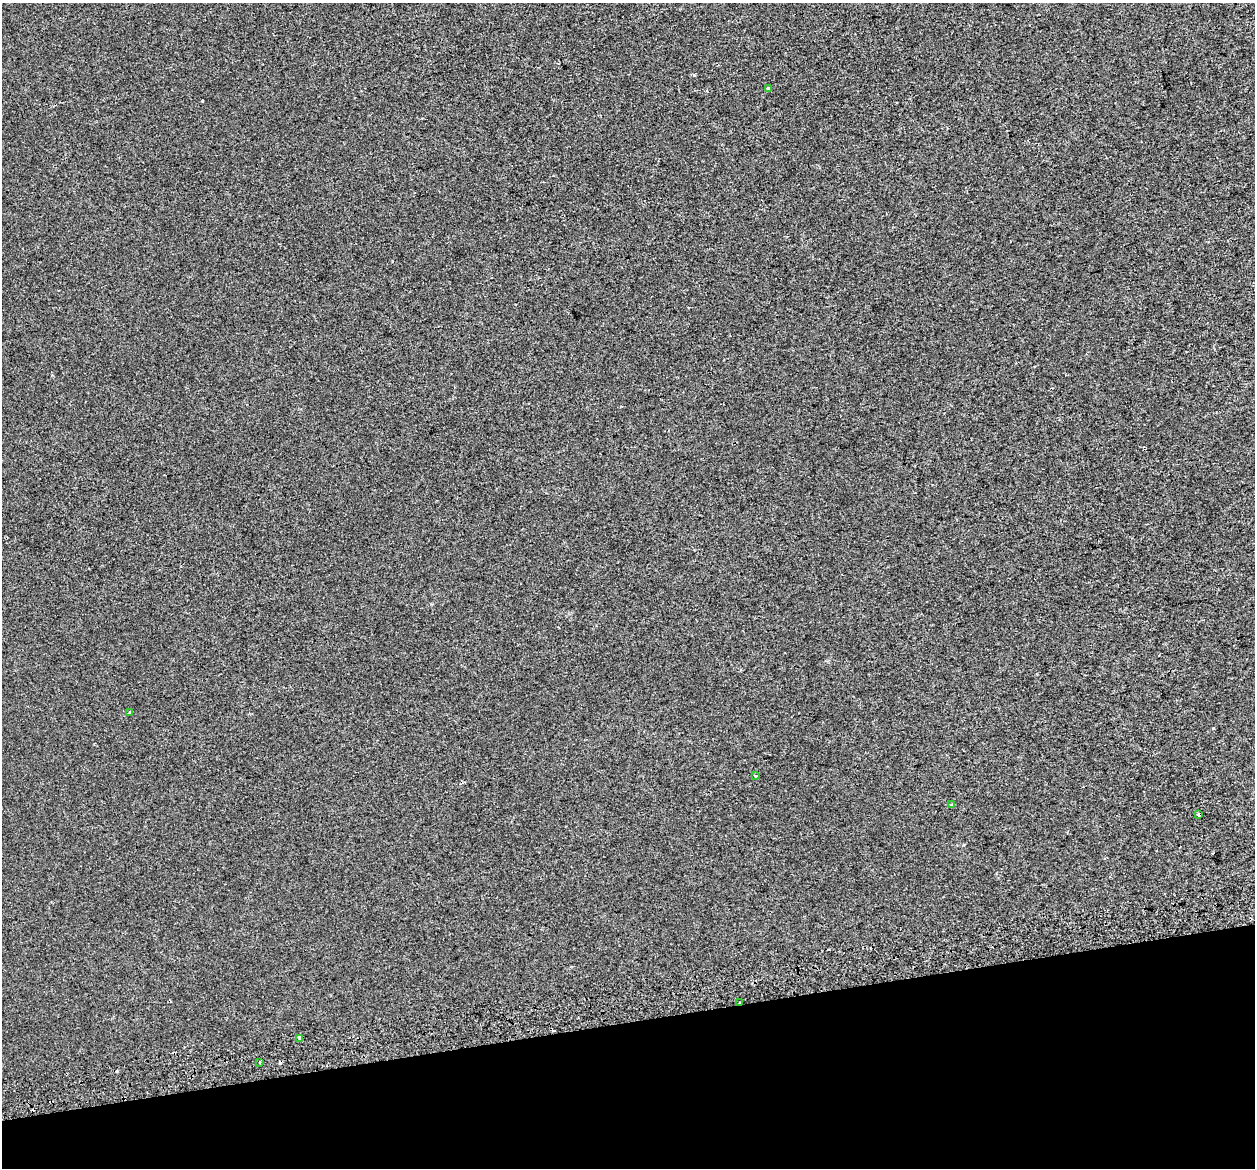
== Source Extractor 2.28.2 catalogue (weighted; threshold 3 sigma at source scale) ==
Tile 14 of 4 x 4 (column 2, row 4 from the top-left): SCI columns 1305-2557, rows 140-1305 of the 5115 x 4897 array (HDU 1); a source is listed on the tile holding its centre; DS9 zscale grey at full resolution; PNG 1257 x 1170 px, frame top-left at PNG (2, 3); each listed source drawn as its Kron ellipse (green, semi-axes under 4 px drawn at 4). Shown black and unused: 13% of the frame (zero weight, under 2 of 3 exposures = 4% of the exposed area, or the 3 px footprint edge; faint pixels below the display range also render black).
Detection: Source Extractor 2.28.2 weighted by HDU 2 'WHT'; one run over the whole footprint, this tile lists its part. Background 8.57e-04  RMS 0.0051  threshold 0.0228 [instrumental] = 3 sigma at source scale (4.5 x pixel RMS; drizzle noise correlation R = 1.50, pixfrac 1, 0.0396/0.0396 arcsec/px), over >= 5 px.
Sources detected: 12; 4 cosmic-ray / hot-pixel residue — neither listed nor drawn; the other 8 listed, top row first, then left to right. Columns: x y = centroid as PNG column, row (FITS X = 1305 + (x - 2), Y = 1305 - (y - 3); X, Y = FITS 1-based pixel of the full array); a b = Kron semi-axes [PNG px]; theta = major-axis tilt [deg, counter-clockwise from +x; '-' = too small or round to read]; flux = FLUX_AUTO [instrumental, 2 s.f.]
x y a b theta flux
768 88 3 3 - 1.9
129 713 4 3 - 0.95
756 776 3 2 - 0.74
951 805 4 3 - 0.46
1199 815 3 3 - 3.5
740 1002 3 2 - 1.2
300 1038 4 3 - 2
259 1062 2 2 - 0.51
Overlapping masked pixels (flux is a lower limit): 1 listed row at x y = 740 1002